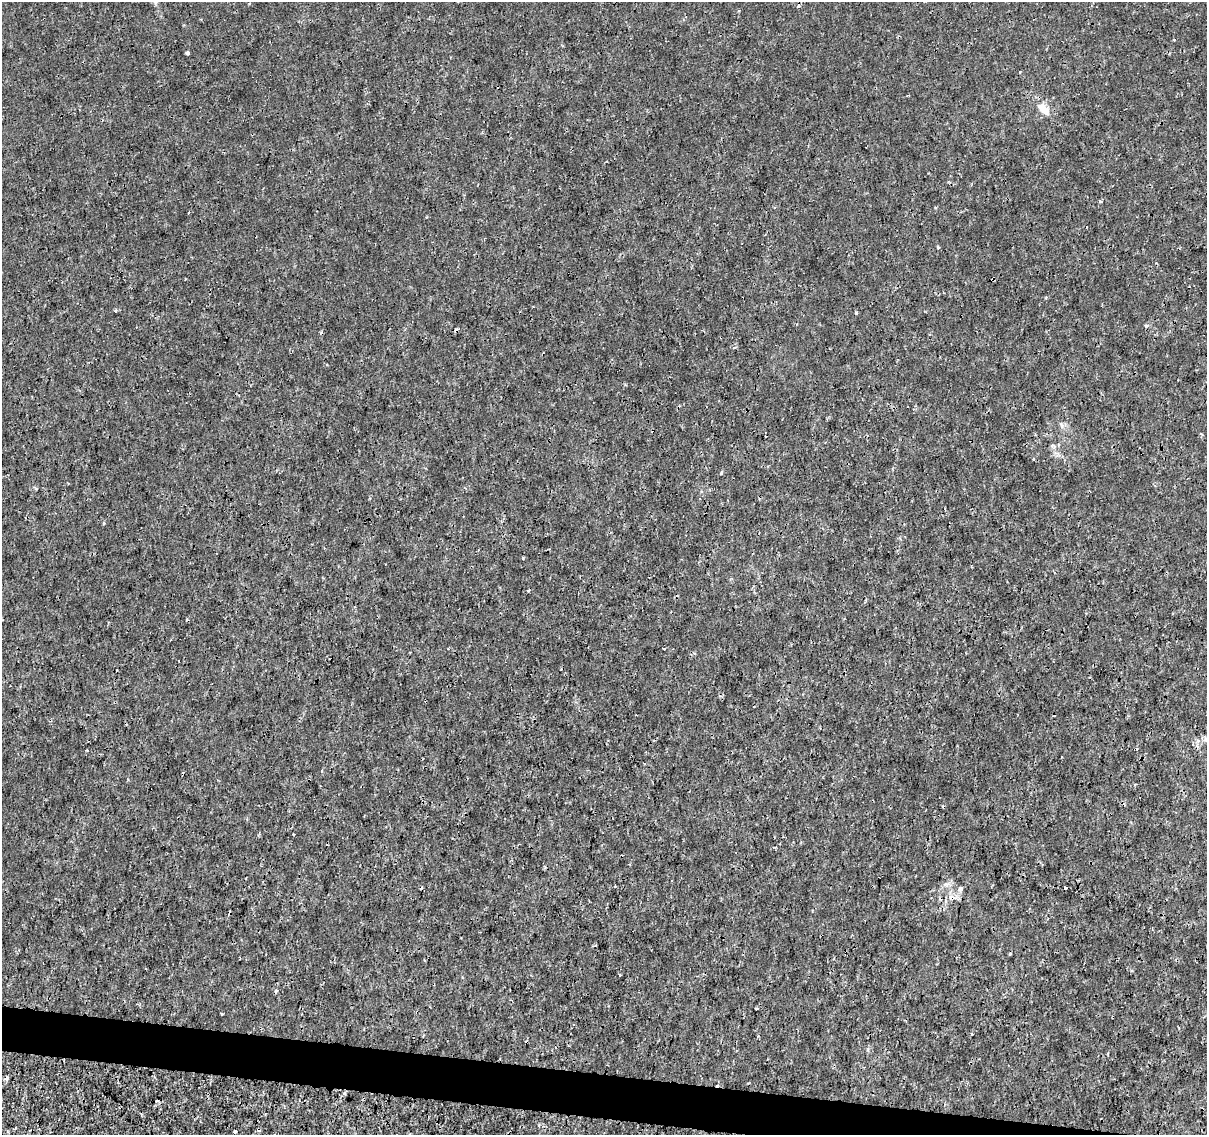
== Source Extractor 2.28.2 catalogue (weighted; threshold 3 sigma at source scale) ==
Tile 6 of 4 x 4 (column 2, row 2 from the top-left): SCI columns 1215-2419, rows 2550-3682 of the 4830 x 5040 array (HDU 1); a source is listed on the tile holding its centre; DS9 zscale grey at full resolution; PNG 1209 x 1137 px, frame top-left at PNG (2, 2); no overlay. Shown black and unused: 3% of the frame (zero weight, under 3 of 4 exposures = <1% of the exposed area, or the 3 px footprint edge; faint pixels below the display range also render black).
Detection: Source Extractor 2.28.2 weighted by HDU 2 'WHT'; one run over the whole footprint, this tile lists its part. Background -8.36e-05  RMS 7.9e-04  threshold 0.00354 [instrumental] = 3 sigma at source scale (4.5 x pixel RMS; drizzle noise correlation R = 1.50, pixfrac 1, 0.0396/0.0396 arcsec/px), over >= 5 px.
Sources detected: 30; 7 cosmic-ray / hot-pixel residue — not listed; the other 23 listed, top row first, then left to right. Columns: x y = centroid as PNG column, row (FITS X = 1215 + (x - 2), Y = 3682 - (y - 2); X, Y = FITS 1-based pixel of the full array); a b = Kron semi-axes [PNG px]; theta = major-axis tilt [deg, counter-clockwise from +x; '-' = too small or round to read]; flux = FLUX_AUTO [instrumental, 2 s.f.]
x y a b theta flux
1174 40 3 3 - 0.085
187 53 4 3 - 0.26
1043 109 19 9 -44 0.88
1100 201 4 3 - 0.094
938 247 4 3 - 0.084
993 279 4 4 - 0.11
1046 297 3 3 - 0.069
115 311 4 3 - 0.1
856 313 4 3 - 0.085
734 348 5 3 - 0.079
1201 434 4 3 - 0.086
721 473 5 3 - 0.11
104 523 4 3 - 0.079
528 591 3 3 - 0.17
664 649 3 3 - 0.069
960 889 6 6 - 0.16
620 975 4 2 - 0.06
276 990 5 3 - 0.099
222 1014 3 3 - 0.14
972 1034 3 3 - 0.08
6 1078 6 4 47 0.13
157 1101 3 2 - 0.1
235 1131 3 3 - 0.14
Overlapping masked pixels (flux is a lower limit): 1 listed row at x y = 993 279
Unlisted compact peaks at least as high as the median listed source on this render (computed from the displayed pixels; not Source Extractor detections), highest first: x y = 1062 426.